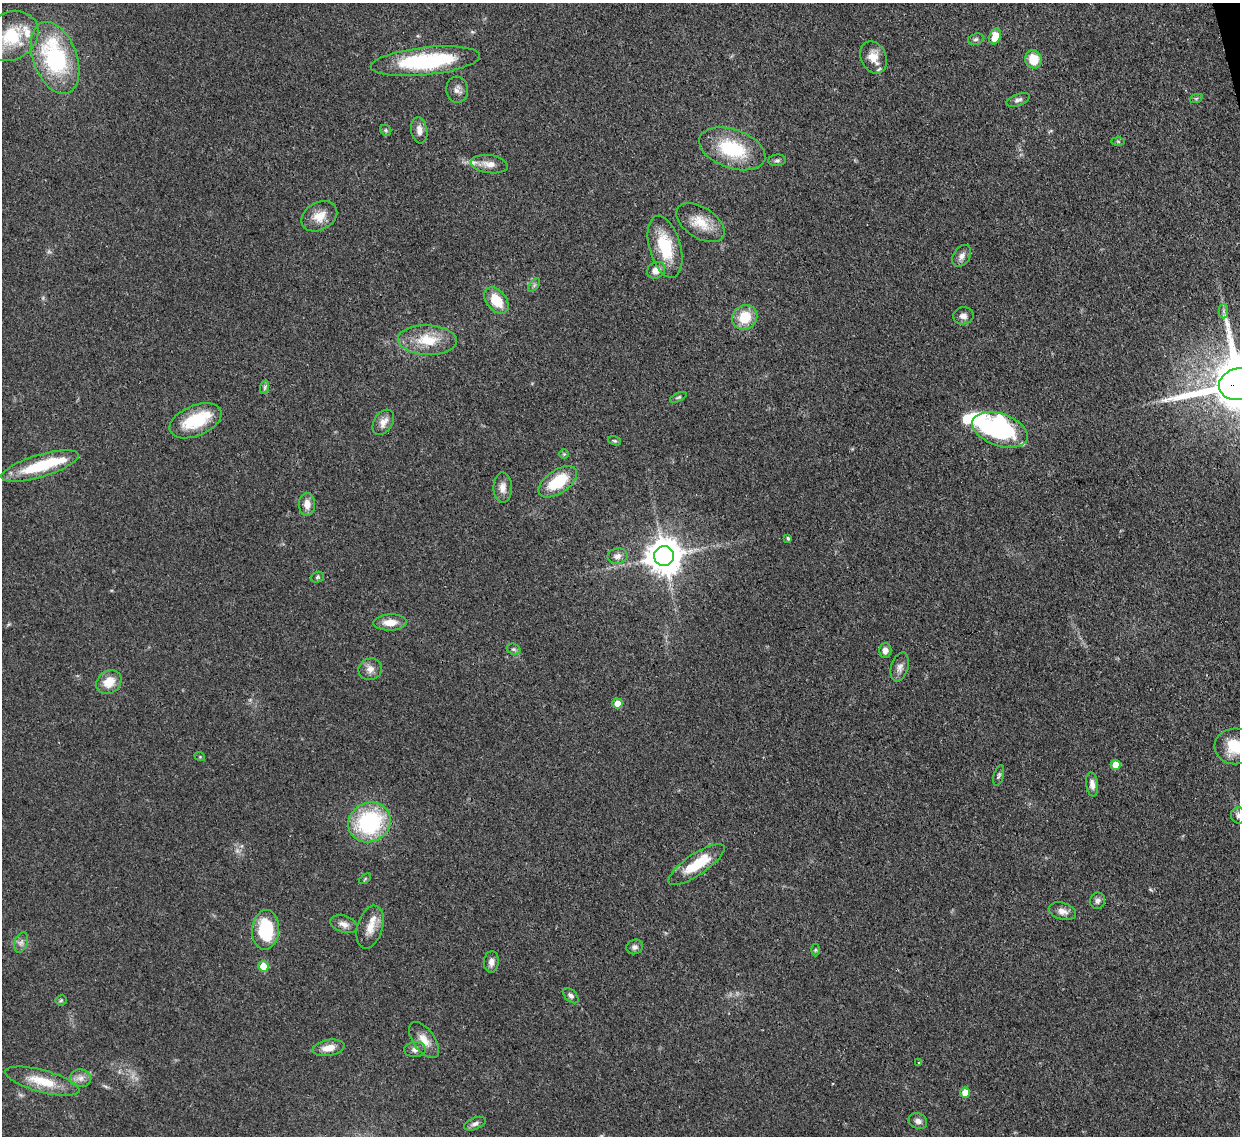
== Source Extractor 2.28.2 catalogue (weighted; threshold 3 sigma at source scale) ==
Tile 10 of 4 x 4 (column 2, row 3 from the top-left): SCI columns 1315-2552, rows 1353-2486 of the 5102 x 5088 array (HDU 1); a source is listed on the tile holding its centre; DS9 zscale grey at full resolution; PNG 1242 x 1138 px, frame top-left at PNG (2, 3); each listed source drawn as its Kron ellipse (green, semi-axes under 4 px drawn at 4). Shown black and unused: <1% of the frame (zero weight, under 3 of 4 exposures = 9% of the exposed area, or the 3 px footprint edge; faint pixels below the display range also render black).
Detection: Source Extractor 2.28.2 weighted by HDU 2 'WHT'; one run over the whole footprint, this tile lists its part. Background 0.115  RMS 0.0049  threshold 0.022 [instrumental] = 3 sigma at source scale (4.5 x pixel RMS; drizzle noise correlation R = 1.50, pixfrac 1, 0.05/0.05 arcsec/px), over >= 5 px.
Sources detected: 91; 2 too faint to see at this stretch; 3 inside a brighter object's white glare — neither listed nor drawn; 6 inside a brighter listed object's ellipse — not listed separately; the other 80 listed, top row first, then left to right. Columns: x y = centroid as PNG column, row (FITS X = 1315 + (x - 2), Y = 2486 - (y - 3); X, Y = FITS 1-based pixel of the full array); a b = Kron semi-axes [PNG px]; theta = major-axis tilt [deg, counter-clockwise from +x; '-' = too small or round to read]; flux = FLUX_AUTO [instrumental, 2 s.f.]
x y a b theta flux
11 36 28 23 32 23
995 36 8 5 71 9.7
976 39 8 5 17 1.1
873 57 17 12 -65 7.8
55 58 37 22 -69 56
1033 59 9 8 - 10
425 61 55 14 6 49
457 90 13 11 -85 3
1196 99 7 4 20 0.77
1018 100 12 5 20 1.7
386 130 6 5 - 0.75
419 130 13 8 -81 3.5
1118 141 6 4 -1 0.65
732 149 34 19 -19 30
777 160 9 6 7 1.1
489 164 19 9 -8 4.5
319 216 19 13 29 7.5
700 223 27 15 -33 11
665 247 32 15 -74 22
962 256 12 8 57 2.7
656 270 9 7 31 4.5
534 285 8 4 54 1
496 300 15 9 -51 13
1224 311 7 4 -90 1.2
963 316 10 8 8 2.5
745 317 13 12 - 13
427 340 29 15 -2 15
1239 384 20 16 11 4500
265 387 7 4 72 1.1
678 397 9 4 24 0.87
196 421 27 15 22 23
383 422 14 9 57 3.7
1000 430 29 16 -19 80
614 441 7 4 -19 0.76
564 454 5 5 - 0.63
40 466 40 11 17 25
558 482 22 11 34 20
503 488 15 9 -88 4
307 504 11 8 -89 4.3
788 538 3 3 - 0.92
617 556 10 7 8 2.5
664 556 10 10 - 1100
317 577 7 5 22 0.81
390 622 17 8 1 5.9
514 649 7 5 -19 1
885 650 7 6 - 3
900 667 15 8 73 2.8
370 669 12 10 26 3.4
109 682 13 11 39 8.4
617 703 5 5 - 6.7
1235 746 21 18 -1 15
200 757 5 3 - 0.46
1116 765 5 5 - 7.6
999 775 11 5 75 1.2
1092 784 12 6 -83 3.1
1239 815 8 7 - 1.9
369 822 22 19 29 53
696 864 33 10 34 18
365 879 7 3 38 0.6
1098 901 8 7 - 1.7
1062 911 14 8 -16 3.4
344 924 14 8 -18 3.3
370 927 22 12 73 7.2
266 930 20 13 85 29
21 942 11 6 72 2
635 947 8 7 - 1.8
815 950 6 4 -90 0.77
491 962 11 7 84 2.7
263 966 5 5 - 15
571 996 9 5 -44 1.5
61 1000 5 5 - 0.74
424 1040 21 11 -54 6.1
328 1048 16 8 10 5.7
415 1050 11 7 4 2.3
919 1063 3 3 - 0.57
80 1078 10 9 - 3.2
42 1081 38 11 -15 15
965 1092 5 5 - 7.8
918 1121 9 7 -21 2.3
475 1124 11 6 22 2
Overlapping masked pixels (flux is a lower limit): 1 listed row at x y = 1239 384
Isophote crosses this tile's border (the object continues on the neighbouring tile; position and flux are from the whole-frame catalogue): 5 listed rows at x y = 11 36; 55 58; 1239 384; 1235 746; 1239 815